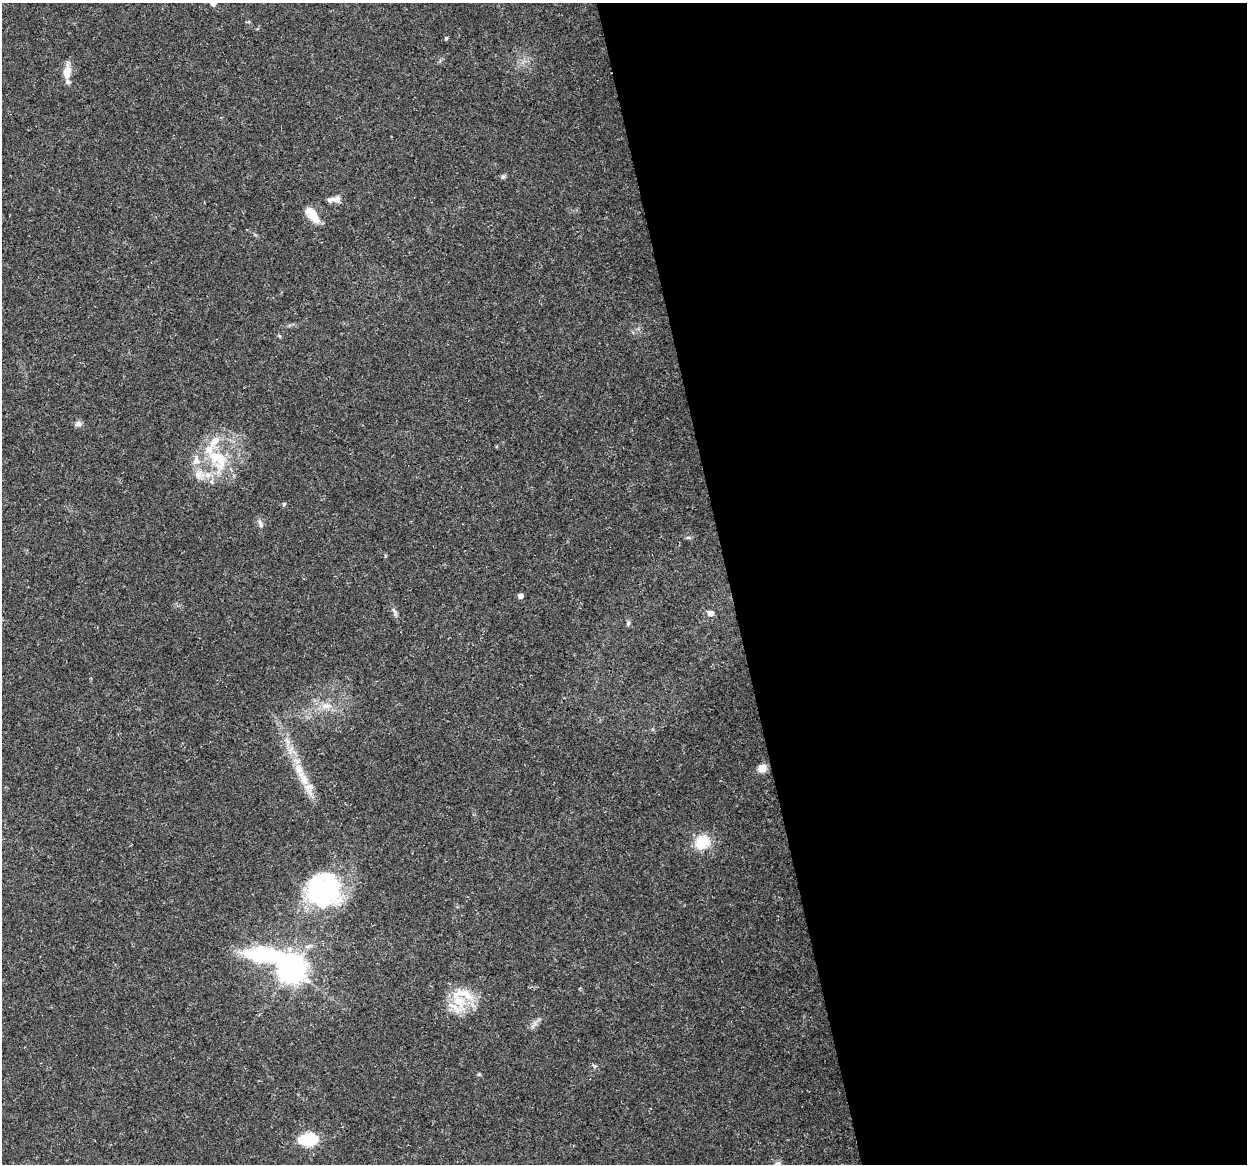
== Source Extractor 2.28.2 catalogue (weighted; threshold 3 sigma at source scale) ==
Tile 8 of 4 x 4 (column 4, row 2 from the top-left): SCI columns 3737-4981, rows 2359-3520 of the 4981 x 4766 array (HDU 1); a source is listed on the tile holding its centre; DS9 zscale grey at full resolution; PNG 1249 x 1166 px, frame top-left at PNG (2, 3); no overlay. Shown black and unused: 42% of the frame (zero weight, under 3 of 5 exposures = <1% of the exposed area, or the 3 px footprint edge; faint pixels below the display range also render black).
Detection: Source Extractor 2.28.2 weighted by HDU 2 'WHT'; one run over the whole footprint, this tile lists its part. Background 0.025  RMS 0.0033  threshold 0.0147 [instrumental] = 3 sigma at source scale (4.5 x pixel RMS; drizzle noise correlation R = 1.50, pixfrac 1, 0.0396/0.0396 arcsec/px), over >= 5 px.
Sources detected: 43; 3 inside a brighter object's white glare — not listed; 9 inside a brighter listed object's ellipse — not listed separately; the other 31 listed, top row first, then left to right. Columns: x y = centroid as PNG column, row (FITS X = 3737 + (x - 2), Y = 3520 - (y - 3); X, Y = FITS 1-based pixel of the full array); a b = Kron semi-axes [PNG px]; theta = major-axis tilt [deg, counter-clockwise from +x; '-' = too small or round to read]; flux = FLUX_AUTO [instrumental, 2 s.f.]
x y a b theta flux
213 3 5 4 - 2
446 38 5 5 - 0.37
67 72 18 8 85 4.6
503 177 7 5 44 0.59
337 199 11 8 14 1.6
312 214 22 10 -54 5.5
280 336 6 4 -86 0.4
78 424 8 7 - 1.1
217 457 32 18 -19 13
198 475 15 11 41 3.6
212 481 7 4 71 0.64
284 504 5 4 - 0.49
260 524 13 5 -70 1.1
688 538 7 4 0 0.5
520 596 4 4 - 1.8
394 612 15 5 -67 1.1
710 613 5 5 - 2.8
628 623 7 5 70 0.63
326 706 15 8 4 3.1
291 748 7 4 72 0.88
762 768 8 7 - 3.7
303 778 28 11 -61 6
702 842 21 18 36 8.3
318 892 56 24 40 33
266 955 63 16 -6 37
292 970 8 8 - 400
463 994 38 16 -8 8.8
533 1026 12 4 50 1.3
594 1066 8 4 -45 0.53
479 1074 6 3 71 0.36
308 1139 19 11 4 14
Isophote crosses this tile's border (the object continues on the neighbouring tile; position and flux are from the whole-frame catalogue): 1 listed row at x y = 213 3